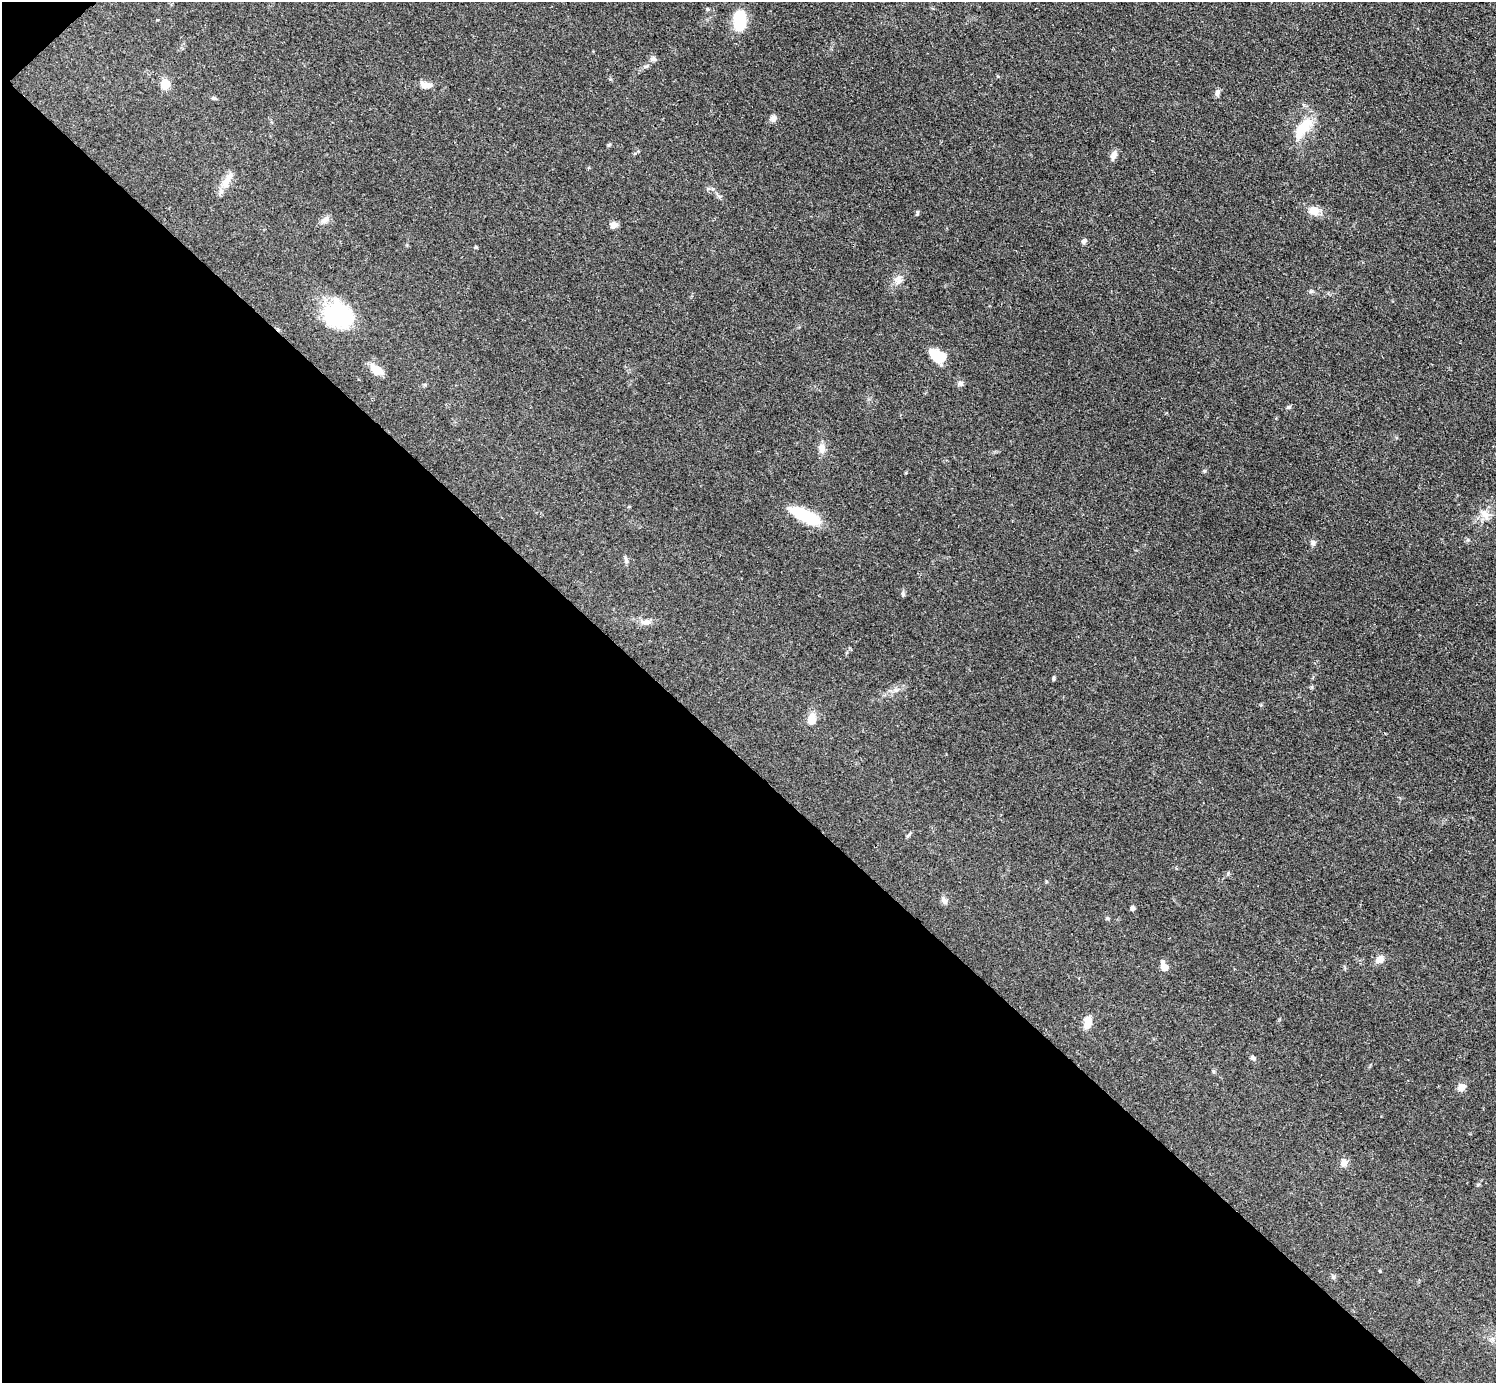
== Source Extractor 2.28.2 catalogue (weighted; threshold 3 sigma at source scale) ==
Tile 9 of 4 x 4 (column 1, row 3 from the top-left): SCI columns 9-1502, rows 1689-3069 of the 5993 x 5993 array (HDU 1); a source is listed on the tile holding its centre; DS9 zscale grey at full resolution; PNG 1498 x 1385 px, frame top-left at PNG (2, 2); no overlay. Shown black and unused: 45% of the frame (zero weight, under 3 of 4 exposures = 1% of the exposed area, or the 3 px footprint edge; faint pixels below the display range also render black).
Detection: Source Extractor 2.28.2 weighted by HDU 2 'WHT'; one run over the whole footprint, this tile lists its part. Background 0.0501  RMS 0.0052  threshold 0.0236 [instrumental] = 3 sigma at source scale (4.5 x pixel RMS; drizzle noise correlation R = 1.50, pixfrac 1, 0.05/0.05 arcsec/px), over >= 5 px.
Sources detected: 46; all 46 listed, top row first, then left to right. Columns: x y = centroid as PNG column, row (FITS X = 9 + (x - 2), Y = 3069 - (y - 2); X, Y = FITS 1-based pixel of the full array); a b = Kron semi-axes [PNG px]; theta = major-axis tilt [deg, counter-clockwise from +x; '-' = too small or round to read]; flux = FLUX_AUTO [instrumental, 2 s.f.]
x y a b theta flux
708 9 5 4 - 0.69
739 20 23 14 -86 17
653 59 8 7 - 1.5
165 84 10 9 - 6.9
426 85 14 7 -11 3.9
1217 92 8 6 76 1.6
214 98 6 5 - 0.8
773 118 8 7 - 2
1303 128 31 12 53 14
1114 155 15 6 73 2.5
226 181 21 10 64 5.9
1314 210 14 12 -14 5
917 214 8 4 64 0.7
325 220 13 7 37 2.7
614 225 9 7 16 2.8
1084 241 6 6 - 1.4
476 247 5 4 - 0.54
898 279 12 10 -74 3.3
1311 291 6 5 - 0.85
339 315 30 24 -22 46
937 355 18 12 -29 12
376 370 15 10 -36 6.6
960 383 7 6 - 1.6
1289 407 7 5 21 0.82
822 448 12 8 -85 3.8
1204 471 5 4 - 0.62
805 515 34 11 -27 24
1485 515 16 8 -54 4
1313 543 7 6 - 1.7
626 560 10 5 -74 1.3
903 594 7 4 -89 0.88
646 622 17 7 0 3.2
1054 678 5 4 - 0.76
811 719 11 8 83 6.5
944 900 10 7 -52 1.8
1132 908 6 5 - 1.2
1107 918 6 4 -43 0.63
1380 959 12 9 30 3.3
1164 967 7 5 -66 8.5
1088 1022 15 8 81 6.5
1253 1058 7 5 -21 1.4
1213 1071 6 4 -90 0.69
1461 1087 10 8 40 3.7
1344 1163 10 8 73 2.7
1380 1271 4 3 - 0.42
1492 1339 7 4 -90 1.2
Unlisted compact peaks at least as high as the median listed source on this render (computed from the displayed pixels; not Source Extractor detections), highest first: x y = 608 145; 1468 540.